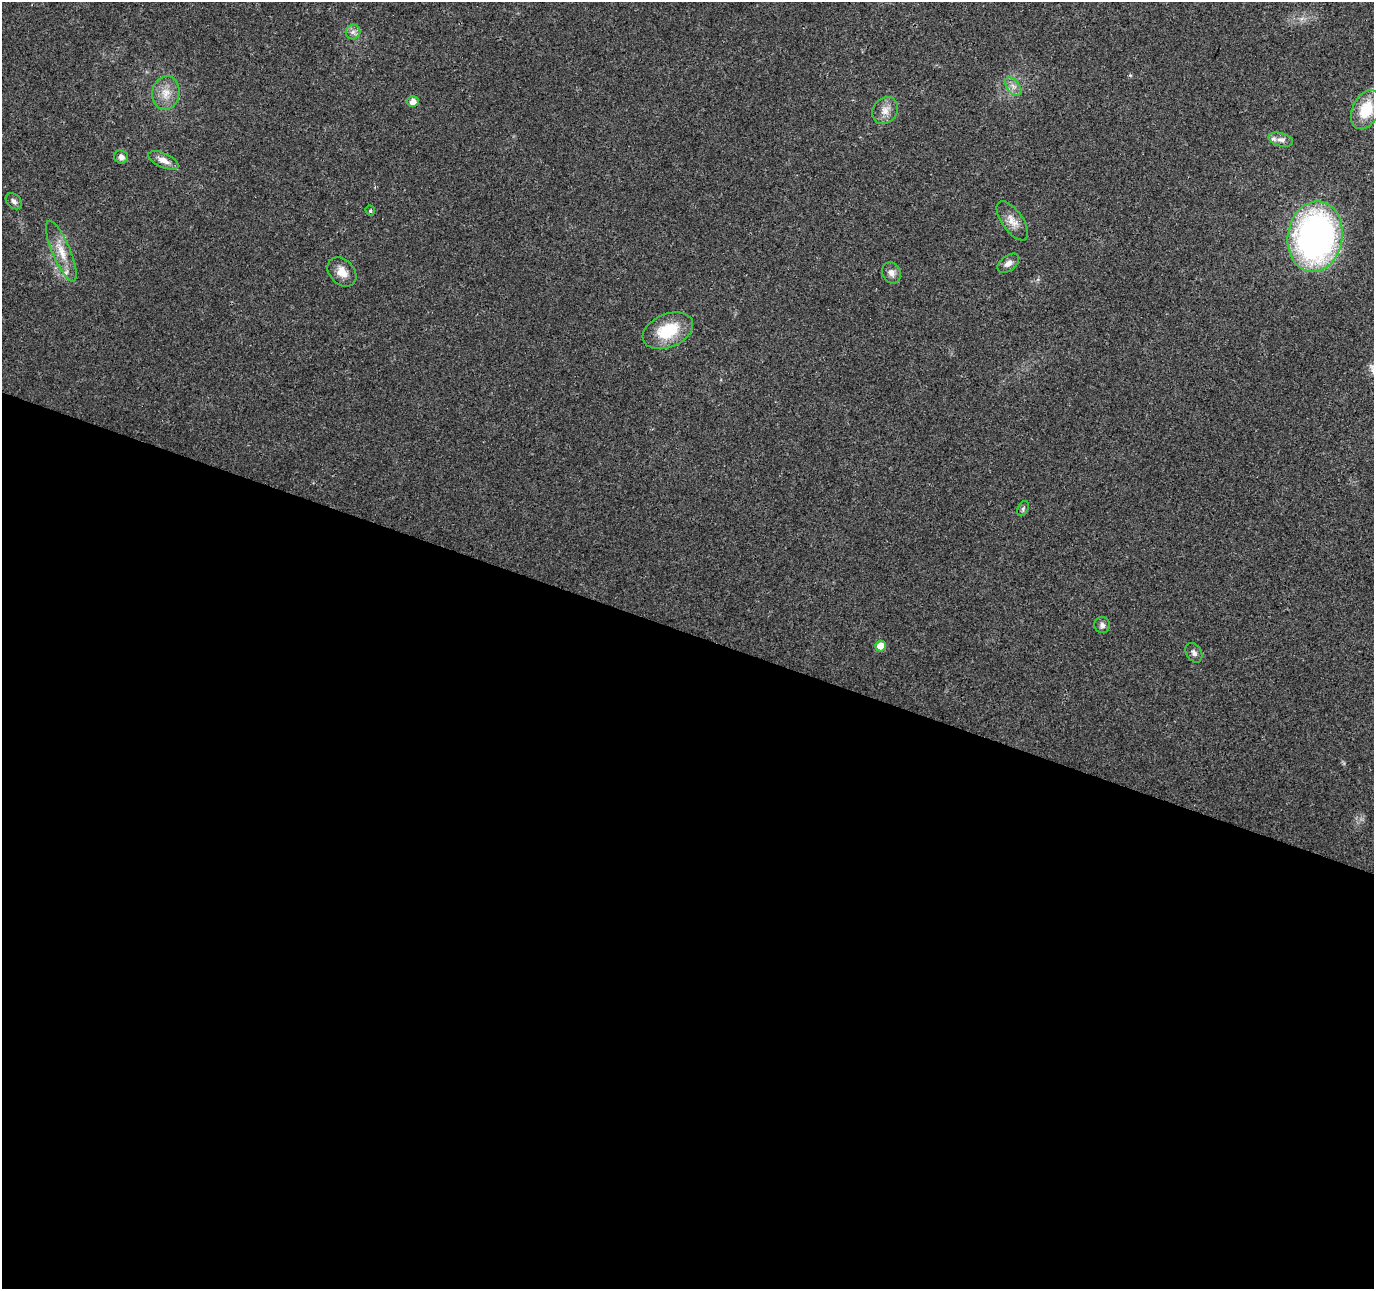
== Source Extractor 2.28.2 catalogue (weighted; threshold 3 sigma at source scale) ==
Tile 14 of 4 x 4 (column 2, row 4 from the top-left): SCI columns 1379-2750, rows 216-1502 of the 5505 x 5644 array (HDU 1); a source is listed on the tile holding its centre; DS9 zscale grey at full resolution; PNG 1376 x 1291 px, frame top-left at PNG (2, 2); each listed source drawn as its Kron ellipse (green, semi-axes under 4 px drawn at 4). Shown black and unused: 51% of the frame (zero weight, under 3 of 4 exposures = <1% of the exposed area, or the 3 px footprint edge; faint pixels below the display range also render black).
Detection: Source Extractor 2.28.2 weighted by HDU 2 'WHT'; one run over the whole footprint, this tile lists its part. Background 0.0261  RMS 0.0033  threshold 0.0148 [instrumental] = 3 sigma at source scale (4.5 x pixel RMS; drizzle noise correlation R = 1.50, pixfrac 1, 0.0396/0.0396 arcsec/px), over >= 5 px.
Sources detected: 25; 1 long thin detection or spike segment (spike, bleed or trail) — neither listed nor drawn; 2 inside a brighter listed object's ellipse — not listed separately; the other 22 listed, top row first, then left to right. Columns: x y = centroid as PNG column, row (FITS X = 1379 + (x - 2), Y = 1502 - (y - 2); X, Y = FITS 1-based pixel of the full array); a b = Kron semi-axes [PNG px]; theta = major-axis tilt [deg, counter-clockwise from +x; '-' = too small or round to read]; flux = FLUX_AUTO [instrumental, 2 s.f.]
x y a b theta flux
353 32 7 7 - 1.2
1013 86 10 6 -52 1.6
166 93 17 13 81 4.5
413 102 5 5 - 2.3
885 110 14 12 54 3.2
1366 110 20 13 65 10
1281 140 12 6 -14 1.6
121 157 7 6 - 1.4
163 160 16 7 -24 2.6
14 201 9 6 -44 1.2
370 211 5 4 - 0.48
1012 221 23 10 -54 3.6
1315 237 35 27 81 110
61 251 33 9 -67 5.8
1008 263 12 7 38 1.9
342 272 16 12 -47 3.8
892 273 11 9 -66 2
668 331 26 16 23 14
1023 509 8 5 64 0.63
1102 625 8 8 - 1.2
881 646 5 5 - 4.3
1194 653 10 7 -59 1.3